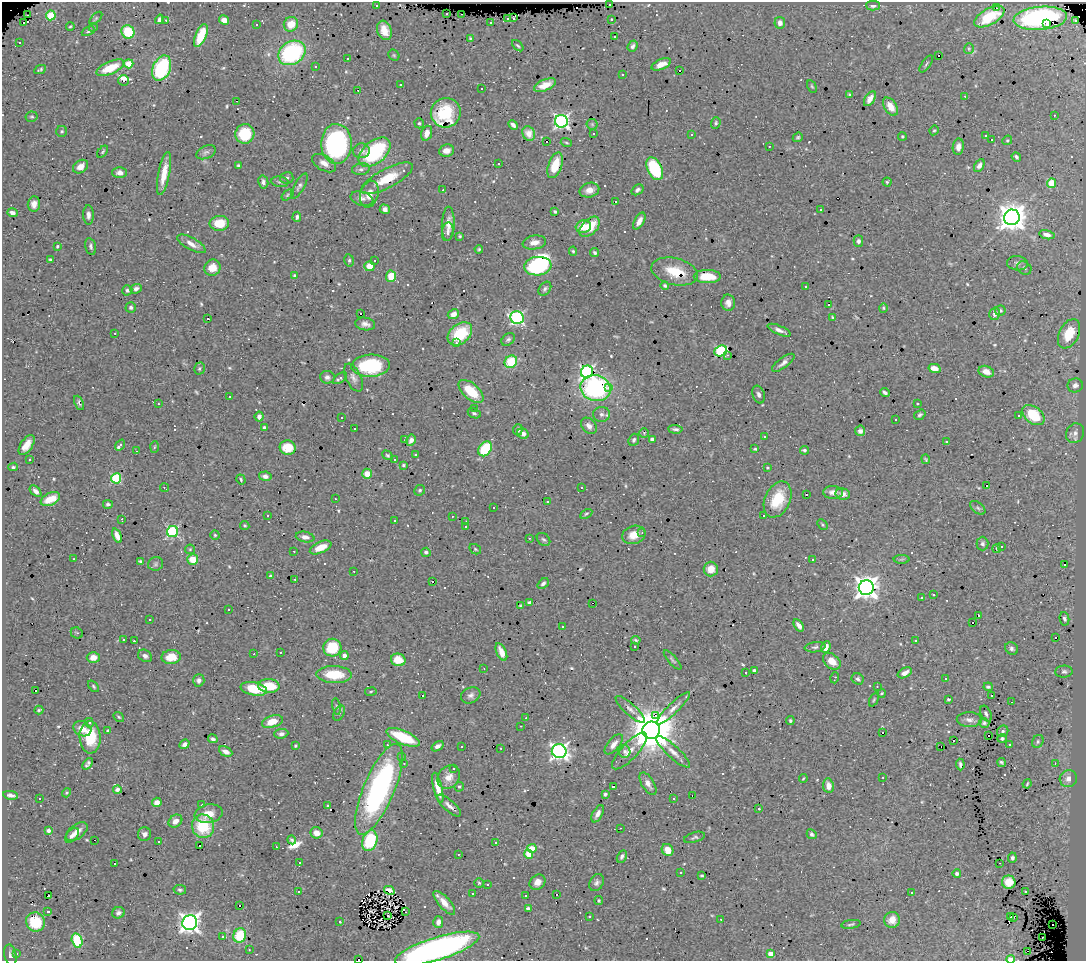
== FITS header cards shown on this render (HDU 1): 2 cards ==
NAXIS1  =                 1084
NAXIS2  =                  959

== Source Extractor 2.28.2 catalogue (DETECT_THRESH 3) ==
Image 1084 x 959 px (HDU 1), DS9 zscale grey, 1 PNG px = 1 image px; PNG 1088 x 963 px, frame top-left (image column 1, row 959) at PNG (2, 2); each listed source drawn as its Kron ellipse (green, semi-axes under 4 px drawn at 4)
Background 0.849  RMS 0.024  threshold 0.0723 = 3 sigma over >= 5 px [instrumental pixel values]
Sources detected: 675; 2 with non-positive FLUX_AUTO (blend fragments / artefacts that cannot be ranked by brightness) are neither listed nor drawn; of the other 673, the 500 brightest by FLUX_AUTO listed and drawn (173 fainter detections omitted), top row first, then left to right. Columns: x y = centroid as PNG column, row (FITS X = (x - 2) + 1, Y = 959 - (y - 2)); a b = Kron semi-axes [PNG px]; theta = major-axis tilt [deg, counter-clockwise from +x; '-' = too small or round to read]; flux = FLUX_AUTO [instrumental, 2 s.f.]
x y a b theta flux
609 4 3 3 - 67
873 5 6 5 - 6.6
376 6 3 3 - 8.2
996 8 2 2 - 1.9
447 14 3 2 - 11
462 14 3 2 - 15
28 15 2 2 - 2.7
51 15 5 5 - 64
989 17 17 8 29 43
96 18 8 3 45 2.1
508 18 3 3 - 18
513 18 4 3 - 22
1040 18 27 11 5 260
159 19 5 4 - 7
611 19 3 3 - 9.7
166 20 3 3 - 4.5
224 20 5 4 - 13
1076 20 3 3 - 40
24 23 3 3 - 35
491 23 3 2 - 3.5
780 23 6 5 - 8.5
1046 23 3 3 - 220
291 24 7 7 - 26
257 25 3 3 - 20
70 26 4 3 - 2
93 27 4 4 - 2
384 30 10 7 -70 17
88 31 7 4 26 2.6
128 32 7 6 - 64
201 36 12 5 67 49
614 37 3 3 - 27
470 39 4 3 - 2.1
19 42 3 3 - 11
518 46 7 3 -44 2.3
633 46 6 4 68 4.6
969 49 5 5 - 2.5
292 53 14 11 33 200
394 55 6 5 - 2.2
939 55 3 3 - 41
347 58 3 2 - 7
129 64 4 4 - 50
661 64 10 5 22 17
926 64 10 3 54 2.8
315 67 3 3 - 3.3
110 68 15 6 24 47
162 68 13 8 66 150
40 70 6 3 25 2.7
679 71 3 3 - 16
623 75 3 3 - 3.8
123 80 5 5 - 47
401 85 3 3 - 27
545 85 11 5 22 17
812 86 6 3 -62 2
482 89 3 3 - 4.1
358 90 3 2 - 26
850 94 3 3 - 4.5
965 96 3 2 - 5.1
870 99 8 5 58 10
236 101 3 2 - 1.9
891 107 10 6 -57 20
446 113 15 14 - 61
1054 115 3 2 - 3
32 117 6 5 - 2.6
561 121 6 6 - 430
419 123 5 4 - 2.5
716 123 6 4 71 2.7
592 124 6 5 - 2.7
513 125 5 4 - 5.6
934 130 5 3 - 2
62 131 5 5 - 2.6
427 133 8 5 70 10
529 133 7 6 - 11
245 134 10 9 - 60
593 134 3 3 - 2
691 135 3 3 - 8.2
902 136 4 4 - 2
986 136 3 3 - 4.2
798 137 5 4 - 2.5
992 139 3 3 - 52
1007 140 5 4 - 2
546 141 3 3 - 44
566 143 6 3 -20 2.1
336 144 20 15 90 280
769 146 3 2 - 3
958 147 8 5 81 8.9
361 151 8 7 - 6.7
446 151 7 6 - 11
103 152 7 4 50 2.1
206 152 10 6 23 5.1
375 152 19 11 40 140
1016 157 5 3 - 3.6
324 163 13 7 -30 12
498 163 3 3 - 14
238 165 4 3 - 2.1
555 165 13 6 70 41
979 165 7 4 62 5.9
80 167 8 6 35 14
361 169 9 6 8 4.9
655 169 12 7 -64 95
120 173 7 5 -1 9.5
164 173 22 5 79 25
287 178 7 6 - 4.3
387 178 29 9 28 45
263 182 6 5 - 5.5
280 182 8 5 -9 3.7
887 182 4 4 - 2
1052 183 5 4 - 58
299 186 14 5 60 5.3
443 190 3 2 - 2.6
589 190 10 7 15 12
637 190 6 4 35 4.4
369 194 14 9 74 18
287 195 7 4 38 2.5
362 199 11 7 -16 8
615 202 3 3 - 780
34 204 7 6 - 9.2
385 209 5 4 - 6.4
820 210 3 3 - 5
555 211 3 2 - 2.3
12 213 5 4 - 8
88 215 10 5 -89 7.1
297 217 5 4 - 4.8
1012 217 8 7 - 2300
639 221 9 5 59 11
219 223 10 7 5 35
448 224 17 6 88 14
583 227 8 6 17 19
590 227 12 7 44 36
448 232 9 5 81 5.3
1047 235 8 4 -12 8.3
460 236 4 3 - 2.3
858 241 5 5 - 4.9
534 242 12 7 10 13
191 244 16 6 -29 14
58 246 4 3 - 2.3
91 246 8 5 -76 4.6
479 249 4 3 - 2.2
573 251 5 4 - 2.1
595 253 4 3 - 3.5
50 260 4 3 - 2.2
349 260 6 5 - 2.9
375 260 3 3 - 22
1017 263 10 7 -4 5
369 266 5 5 - 18
538 266 13 9 5 110
212 268 8 7 - 22
1024 268 7 6 - 3.6
675 271 24 13 -13 43
295 276 4 3 - 7.3
391 276 5 5 - 37
707 276 13 6 -1 33
665 286 4 4 - 2.5
806 286 3 3 - 4.1
136 289 6 4 22 5.4
545 289 8 5 54 4
127 290 5 5 - 3.4
728 303 8 7 - 9.9
829 305 3 3 - 7.3
131 307 5 5 - 4
883 308 4 4 - 1.9
1000 310 5 5 - 3.1
361 314 3 3 - 20
453 314 6 5 - 10
995 314 6 5 - 7
833 317 3 2 - 2.2
517 318 7 6 - 280
208 319 3 3 - 48
365 324 10 6 -9 8
779 330 12 4 -23 7.8
115 333 3 2 - 2.4
460 334 14 9 40 75
1069 334 15 9 63 38
508 339 7 5 41 3.7
456 343 3 3 - 4.2
721 351 6 5 - 150
727 355 3 2 - 2.9
511 362 7 6 - 49
783 363 13 5 36 7
371 366 19 11 3 110
199 368 6 5 - 2.8
935 368 6 4 -13 15
587 372 6 6 - 310
986 372 8 5 -19 12
327 377 7 6 - 5.8
340 378 8 4 36 4.6
353 378 15 7 -64 8.7
1075 385 7 7 - 6.2
608 387 3 3 - 7.4
596 388 15 13 -13 240
471 391 15 8 -41 52
885 393 5 3 - 4.3
759 394 9 6 -74 6.2
229 397 3 3 - 14
79 403 7 3 -65 3.2
917 403 3 3 - 39
158 404 3 2 - 3.6
475 409 4 3 - 2.6
474 413 7 4 -26 3.3
601 414 8 7 - 6.9
920 415 6 4 34 3.1
1033 415 12 8 -39 65
1019 416 3 3 - 3.2
259 417 5 4 - 7.7
342 417 3 3 - 3.1
896 420 3 3 - 9.3
589 426 9 6 -47 7.8
264 427 4 4 - 4.6
354 429 3 3 - 6.9
675 429 7 3 -4 3.7
518 430 5 5 - 5.9
860 431 5 5 - 7.6
644 433 5 5 - 2.1
1075 433 10 8 58 6.8
523 434 6 5 - 8
764 437 3 3 - 2.4
652 439 4 4 - 6.7
405 440 3 3 - 2.9
411 440 6 4 61 7.3
634 440 6 5 - 3.5
946 441 3 3 - 4.7
27 445 11 6 57 16
120 445 6 3 54 11
154 447 6 4 87 2
288 448 8 7 - 36
485 449 8 6 55 87
755 449 3 3 - 2.1
804 450 4 4 - 3.2
136 451 3 2 - 3.4
387 455 5 4 - 2.2
415 455 3 3 - 4.1
394 459 3 3 - 44
926 459 5 3 - 2
30 460 3 3 - 2
403 465 3 3 - 2
13 467 5 3 - 2.8
767 468 3 3 - 2.2
367 474 5 5 - 18
265 476 6 4 -12 5.7
116 478 5 5 - 110
241 479 5 3 - 2.3
987 486 3 3 - 59
164 487 5 2 - 3.3
581 487 3 3 - 15
420 490 5 5 - 2.6
36 491 7 4 -44 7.9
833 492 10 6 -1 9.8
806 494 3 3 - 58
843 494 7 5 -12 7.5
50 499 10 6 25 31
335 499 3 2 - 3.2
778 499 19 12 66 54
547 501 3 3 - 51
108 504 5 4 - 3.4
493 508 3 3 - 9.2
978 508 9 5 -38 3.8
586 514 6 4 29 2.5
268 515 3 2 - 2.1
452 516 3 2 - 3.2
764 516 3 2 - 19
122 519 3 3 - 2.2
394 521 3 2 - 3.5
466 522 3 2 - 2.5
822 524 6 3 -46 1.9
245 525 5 4 - 2.2
466 527 3 3 - 6.6
173 531 6 5 - 200
642 533 3 3 - 1.9
215 535 4 4 - 2.2
634 535 12 9 17 19
117 536 8 4 -68 10
305 537 9 5 -11 8.2
529 538 3 2 - 2.3
544 539 7 5 -41 3.7
982 544 7 6 - 4.4
321 547 11 5 24 23
1001 547 3 2 - 2
997 548 4 4 - 2.8
190 549 5 5 - 2.1
475 549 6 5 - 2.3
294 551 3 2 - 2.4
426 552 5 4 - 4.3
74 559 3 2 - 4.6
813 559 3 3 - 5.5
902 559 8 4 0 2.4
193 560 5 5 - 31
141 561 4 3 - 3.2
156 564 7 7 - 3.7
1064 564 3 3 - 84
711 569 7 7 - 20
354 571 3 2 - 3.8
271 576 4 4 - 3.8
295 579 3 2 - 3.4
433 582 3 3 - 130
543 583 6 4 39 4.4
866 588 7 7 - 1500
933 595 3 3 - 7.6
922 598 3 3 - 44
529 602 3 3 - 2.5
593 603 3 2 - 42
521 605 3 3 - 2.1
229 610 3 3 - 4.4
978 615 3 3 - 82
1064 619 7 4 -78 3.9
150 620 3 2 - 2.4
973 623 3 3 - 100
799 625 7 4 -55 7.8
562 626 3 3 - 11
77 633 6 5 - 3.8
1055 637 3 3 - 13
123 640 3 3 - 6.4
636 640 4 3 - 2.6
134 641 3 3 - 23
916 641 3 3 - 3.9
635 646 3 2 - 3.9
815 647 10 5 7 4.5
826 647 6 4 67 12
332 648 9 9 - 65
1012 648 7 6 - 4.7
280 652 3 2 - 3.7
501 652 9 5 -66 14
254 654 3 3 - 4.2
145 656 7 6 - 6.1
344 656 4 4 - 13
171 657 9 7 6 31
93 658 6 5 - 13
398 660 7 6 - 24
672 660 12 4 -49 3.5
832 661 10 7 -40 19
484 668 3 2 - 1.9
754 670 3 3 - 4.9
746 672 3 3 - 3.5
1064 672 9 6 2 5
905 673 7 4 29 10
334 674 17 8 -2 55
835 678 5 2 - 2.9
858 679 6 5 - 4.3
945 679 3 2 - 2.2
199 680 6 5 - 6.2
93 686 6 3 -50 2.6
269 686 11 7 -4 46
877 686 3 2 - 2.4
988 687 4 3 - 3.1
254 689 13 6 -11 52
35 690 3 3 - 33
371 692 6 3 10 1.9
881 693 4 4 - 2
471 695 10 7 28 7
422 696 3 3 - 260
992 696 3 3 - 60
948 699 4 3 - 2.2
874 700 7 4 63 2.3
1011 702 2 2 - 2.4
336 707 8 4 -80 2.9
673 708 23 5 44 12
630 709 19 5 -42 8.9
39 710 4 3 - 2
339 713 8 5 61 3.1
986 714 8 5 -64 4.3
655 715 3 3 - 260
119 717 6 4 -37 2.2
526 718 3 2 - 2.3
969 720 12 7 -2 8.8
790 721 4 4 - 2.6
272 722 11 6 16 28
89 723 5 4 - 2.5
984 723 5 4 - 4.3
521 726 3 2 - 3.9
82 729 9 7 -27 16
651 730 9 8 - 7700
108 731 3 3 - 6.3
1003 731 6 5 - 3.4
883 733 3 3 - 67
281 734 7 4 3 6.3
988 735 3 3 - 16
90 737 16 10 -86 59
403 737 18 6 -23 74
1002 738 5 4 - 3.9
213 739 5 3 - 3.9
954 740 3 3 - 27
1038 741 7 5 63 3.6
185 744 5 4 - 5.6
614 744 12 6 50 10
387 745 3 3 - 2.8
1009 745 3 2 - 2.6
295 746 3 3 - 1.9
438 746 6 4 35 6.9
462 746 3 3 - 8.1
941 747 3 2 - 2.4
501 748 3 2 - 2.2
226 751 7 4 -26 8.2
559 751 7 7 - 610
625 751 6 6 - 4.5
630 751 24 8 47 19
673 752 22 6 -43 14
402 756 3 2 - 4.2
1002 762 4 3 - 2.8
1055 763 4 4 - 1.9
88 764 6 3 51 4.4
404 764 3 2 - 5.3
960 764 6 3 -86 2.5
453 768 3 2 - 2.8
449 777 12 10 52 15
883 777 3 2 - 3.1
803 778 4 3 - 1.9
1068 779 9 8 - 12
648 784 12 6 -58 10
1027 784 4 2 - 2.1
613 786 3 3 - 140
828 786 7 5 -82 13
459 787 5 4 - 2.6
438 788 16 4 -77 19
117 789 4 4 - 4.7
379 789 49 15 67 390
66 793 5 4 - 2
605 794 4 3 - 3.1
11 795 7 4 -8 6.5
692 796 3 2 - 17
39 798 3 2 - 16
673 799 3 3 - 5.6
157 802 5 4 - 12
202 805 3 2 - 4.9
327 806 3 3 - 11
449 806 15 5 -42 8.2
759 809 3 3 - 13
209 814 14 9 11 25
598 814 9 5 61 9.2
175 821 7 6 - 11
203 826 12 11 - 74
620 828 3 2 - 2.7
49 830 3 3 - 7.7
77 832 12 7 37 12
316 833 6 5 - 14
145 834 7 6 - 6.8
812 834 5 4 - 3.8
72 835 9 5 47 7.2
694 837 11 5 16 3.8
94 840 2 2 - 15
292 840 4 3 - 2.4
159 841 3 3 - 16
370 841 11 7 70 92
496 842 3 2 - 2.5
200 845 3 3 - 28
276 847 3 3 - 12
532 848 5 4 - 41
667 850 6 5 - 15
458 854 3 2 - 3.3
529 854 5 4 - 6.3
622 856 6 4 62 4.3
1012 858 5 4 - 4.1
114 863 3 3 - 990
299 863 3 3 - 9
1000 863 3 2 - 2.1
681 872 3 3 - 6.8
957 873 4 4 - 6
702 875 3 3 - 2
537 882 8 7 - 12
1009 882 7 6 - 24
479 883 4 4 - 1.9
597 883 9 6 59 5.5
487 885 3 3 - 3.4
180 890 6 5 - 3.3
389 890 6 4 -28 11
298 891 3 3 - 6.3
1025 891 3 3 - 2.3
911 893 3 3 - 5.1
473 894 3 3 - 29
556 894 3 3 - 16
49 896 3 2 - 13
526 896 3 3 - 54
599 901 4 4 - 2.7
444 903 15 6 -48 17
240 906 3 3 - 140
528 909 4 4 - 5.5
48 911 3 3 - 39
406 912 3 3 - 2.2
118 913 6 5 - 4.8
388 916 3 2 - 1.9
589 916 3 3 - 9.2
1010 916 3 3 - 22
1013 917 3 2 - 5.9
721 919 3 2 - 5
892 920 8 7 - 19
35 922 10 9 - 50
340 922 3 3 - 8.1
438 922 6 5 - 8.2
190 923 7 7 - 1000
851 924 10 3 8 3
1053 924 3 3 - 1300
240 935 7 6 - 54
223 937 3 3 - 9
1042 937 2 2 - 3.9
77 940 7 5 -75 64
437 949 44 11 17 690
249 950 3 2 - 2.6
1027 951 3 2 - 7.6
16 953 3 3 - 8.6
770 954 4 4 - 20
10 955 10 6 -78 5.4
359 959 3 2 - 90
1010 959 4 3 - 33
At the frame edge (FLAGS 8, measured only in part): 3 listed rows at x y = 437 949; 359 959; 1010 959
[173 fainter detections neither listed nor drawn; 2 non-positive-flux detections neither listed nor drawn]